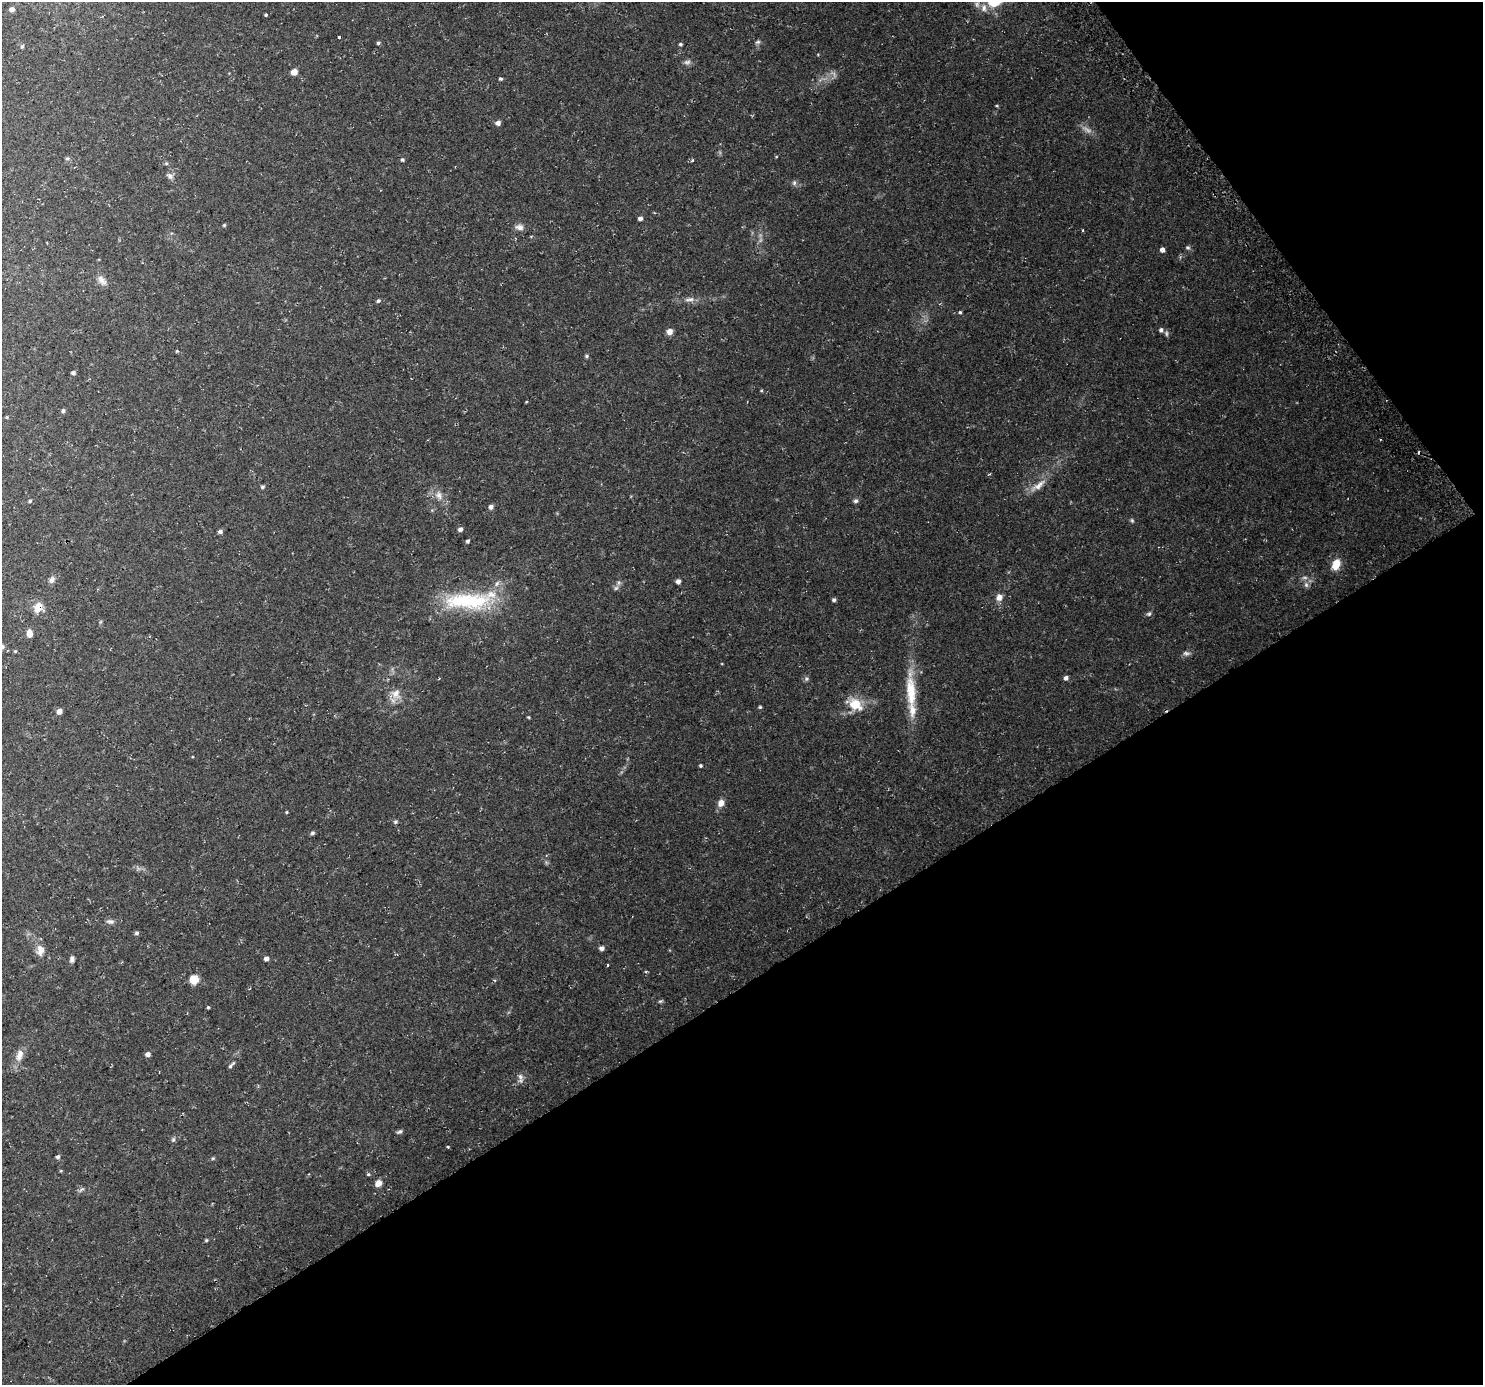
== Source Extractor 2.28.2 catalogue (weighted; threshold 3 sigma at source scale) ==
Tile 12 of 4 x 4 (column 4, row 3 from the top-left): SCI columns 4470-5950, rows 1530-2912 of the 5983 x 5886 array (HDU 1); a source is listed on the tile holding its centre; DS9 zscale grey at full resolution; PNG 1485 x 1387 px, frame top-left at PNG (2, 2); no overlay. Shown black and unused: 34% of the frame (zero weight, under 3 of 4 exposures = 3% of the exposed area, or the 3 px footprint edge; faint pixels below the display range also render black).
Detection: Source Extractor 2.28.2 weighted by HDU 2 'WHT'; one run over the whole footprint, this tile lists its part. Background 0.0377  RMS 0.0038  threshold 0.0173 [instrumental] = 3 sigma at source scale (4.5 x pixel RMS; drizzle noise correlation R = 1.50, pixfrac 1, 0.0396/0.0396 arcsec/px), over >= 5 px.
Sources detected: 106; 3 too faint to see at this stretch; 2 cosmic-ray / hot-pixel residue — not listed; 3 inside a brighter listed object's ellipse — not listed separately; the other 98 listed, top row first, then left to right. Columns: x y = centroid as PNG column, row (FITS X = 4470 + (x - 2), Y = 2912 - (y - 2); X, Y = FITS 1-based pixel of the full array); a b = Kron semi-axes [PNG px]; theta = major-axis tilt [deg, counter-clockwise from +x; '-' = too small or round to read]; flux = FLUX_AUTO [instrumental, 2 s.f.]
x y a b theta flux
984 8 13 9 -89 2.9
12 9 5 4 - 1.5
266 15 3 3 - 1.2
339 37 3 3 - 0.86
758 42 7 6 - 0.82
378 43 5 5 - 0.54
680 44 4 3 - 0.59
22 46 5 5 - 0.49
687 62 10 6 10 1.2
294 72 5 5 - 3.9
500 79 4 4 - 0.65
498 123 5 5 - 1.6
67 158 5 5 - 0.59
402 160 5 5 - 0.62
692 161 5 3 - 0.59
170 176 10 7 -37 1.4
794 183 8 6 76 0.85
640 218 5 4 - 1.1
224 225 4 4 - 0.45
519 227 12 8 -7 1.9
1083 230 4 2 - 0.36
1188 247 6 6 - 0.74
1162 250 5 5 - 1.3
102 281 17 8 -54 2.3
689 299 15 6 6 2
378 301 5 4 - 0.67
1161 330 6 5 - 0.99
669 331 6 6 - 2.6
1166 333 8 5 -85 0.76
177 351 5 4 - 0.43
586 356 6 4 14 0.59
73 373 4 4 - 0.82
761 391 5 3 - 0.35
63 411 5 5 - 0.75
7 417 5 3 - 0.33
1038 485 28 8 35 4.4
262 487 6 4 1 0.57
439 495 13 9 -60 3
30 501 5 4 - 0.53
856 501 6 6 - 0.85
491 507 5 5 - 1.4
1132 520 6 4 -69 0.57
460 529 5 5 - 1.2
220 531 5 4 - 0.97
468 541 4 4 - 0.62
1336 564 13 9 71 5
52 580 10 6 59 1.4
678 581 5 4 - 1.5
1306 585 9 6 -64 1.2
616 588 7 6 - 0.93
999 597 9 8 - 2.4
834 600 4 4 - 0.81
467 601 67 21 0 31
38 607 12 11 - 4.5
1149 614 7 6 - 0.8
100 622 6 4 71 0.44
30 634 8 6 -86 2.5
2 647 9 7 39 1.7
15 651 5 4 - 0.38
1186 653 10 6 -3 1.2
1066 678 5 5 - 1.3
439 679 4 2 - 0.32
806 679 7 6 - 0.8
911 691 53 12 -87 14
395 694 16 13 -33 4.1
855 704 15 12 -35 8.8
760 707 4 4 - 0.48
59 711 5 5 - 1.9
528 717 4 4 - 0.36
701 765 4 4 - 0.53
721 803 9 7 68 2.6
286 812 4 3 - 0.35
395 822 6 5 - 0.64
312 833 5 5 - 0.75
110 921 11 6 -4 1.3
137 933 6 5 - 0.68
602 948 5 5 - 1.4
40 950 14 10 84 3.1
72 959 7 5 81 1.2
266 959 5 5 - 1.3
607 965 4 3 - 1.1
646 972 5 3 - 0.36
194 979 6 6 - 9.6
660 1001 7 4 25 0.53
208 1007 4 4 - 0.42
148 1054 5 4 - 1.7
19 1055 16 8 74 3.5
231 1065 11 4 47 0.92
520 1078 14 6 -88 1.5
399 1132 8 5 28 0.8
173 1140 7 5 75 0.78
447 1146 3 3 - 0.86
58 1157 5 5 - 0.79
213 1158 5 4 - 0.45
368 1174 5 5 - 0.55
378 1183 8 7 - 2.2
82 1189 7 4 17 0.7
206 1240 4 4 - 0.45
Overlapping masked pixels (flux is a lower limit): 1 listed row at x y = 38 607
Isophote crosses this tile's border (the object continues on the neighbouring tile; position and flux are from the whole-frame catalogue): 1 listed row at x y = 2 647